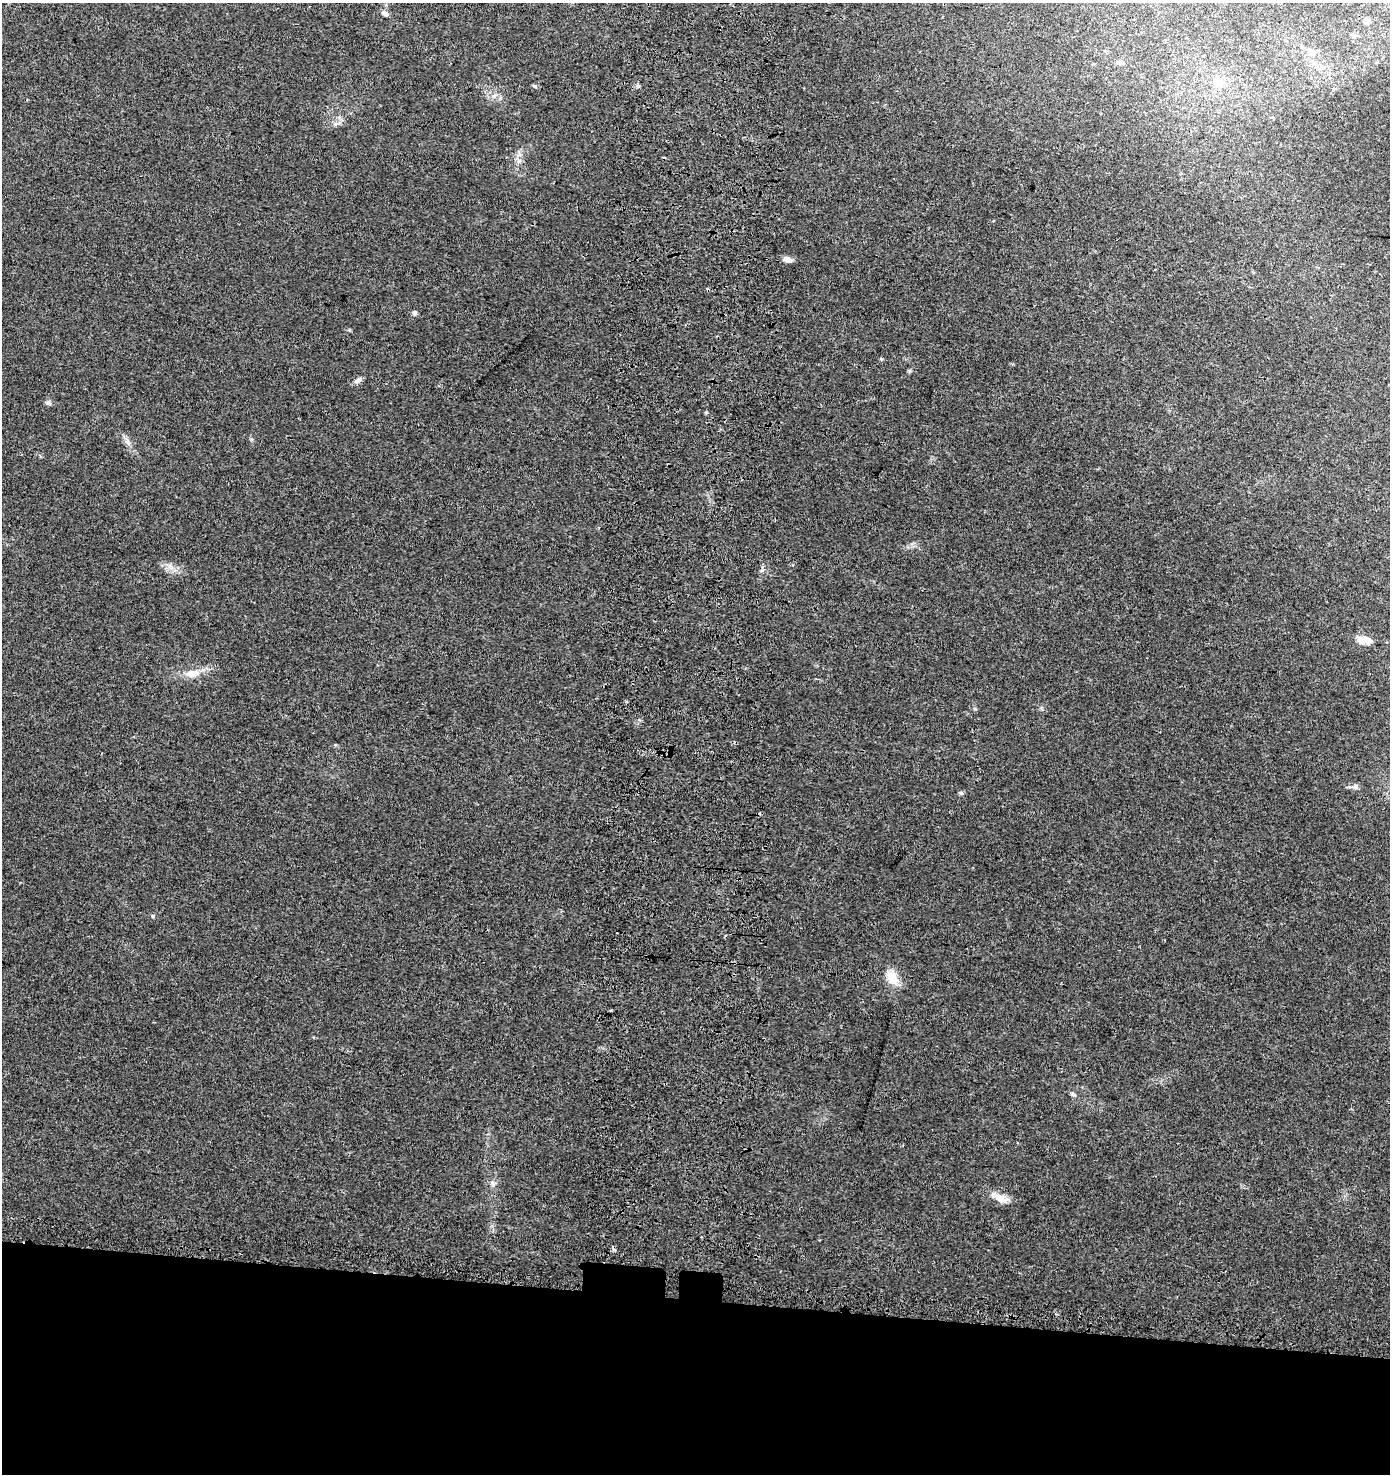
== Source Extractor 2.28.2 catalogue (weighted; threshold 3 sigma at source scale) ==
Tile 8 of 3 x 3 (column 2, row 3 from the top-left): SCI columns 1716-3103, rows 110-1581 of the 4870 x 4628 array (HDU 1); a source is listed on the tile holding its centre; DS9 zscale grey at full resolution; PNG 1392 x 1476 px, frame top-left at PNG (2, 3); no overlay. Shown black and unused: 12% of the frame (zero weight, under 3 of 4 exposures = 9% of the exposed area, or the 3 px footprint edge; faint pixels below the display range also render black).
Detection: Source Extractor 2.28.2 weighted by HDU 2 'WHT'; one run over the whole footprint, this tile lists its part. Background 0.0306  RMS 0.0039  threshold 0.0177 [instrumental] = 3 sigma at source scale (4.5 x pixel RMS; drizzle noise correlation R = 1.50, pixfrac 1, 0.0396/0.0396 arcsec/px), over >= 5 px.
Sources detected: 25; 1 cosmic-ray / hot-pixel residue — not listed; the other 24 listed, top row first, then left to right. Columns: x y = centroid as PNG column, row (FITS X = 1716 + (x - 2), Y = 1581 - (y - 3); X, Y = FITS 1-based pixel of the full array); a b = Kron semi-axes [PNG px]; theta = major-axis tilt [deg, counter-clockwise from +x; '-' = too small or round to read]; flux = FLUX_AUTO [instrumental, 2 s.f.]
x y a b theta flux
385 13 10 6 -27 1.4
1367 21 5 5 - 3
1354 36 7 6 - 1.2
1311 52 8 7 - 3.3
1119 63 10 5 4 1
1218 83 9 8 - 5.8
535 86 7 5 -15 0.7
519 161 7 6 - 1.2
787 259 10 7 -17 2
414 313 6 6 - 1.1
881 359 4 4 - 0.43
358 380 12 5 30 1.5
48 403 8 6 -14 1
128 442 8 5 -60 1.3
762 570 6 4 19 0.63
1364 640 18 9 -3 4.5
192 673 19 10 6 5.2
1355 786 8 6 68 0.95
961 793 5 5 - 0.67
153 916 5 4 - 0.5
892 977 22 13 -64 6.1
1073 1094 7 4 -19 0.67
492 1183 9 6 -54 1.3
1000 1199 22 11 -19 4.7
Isophote crosses this tile's border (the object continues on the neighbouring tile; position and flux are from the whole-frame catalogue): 1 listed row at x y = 1364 640
Unlisted compact peaks at least as high as the median listed source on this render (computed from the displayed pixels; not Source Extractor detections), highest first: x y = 706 412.